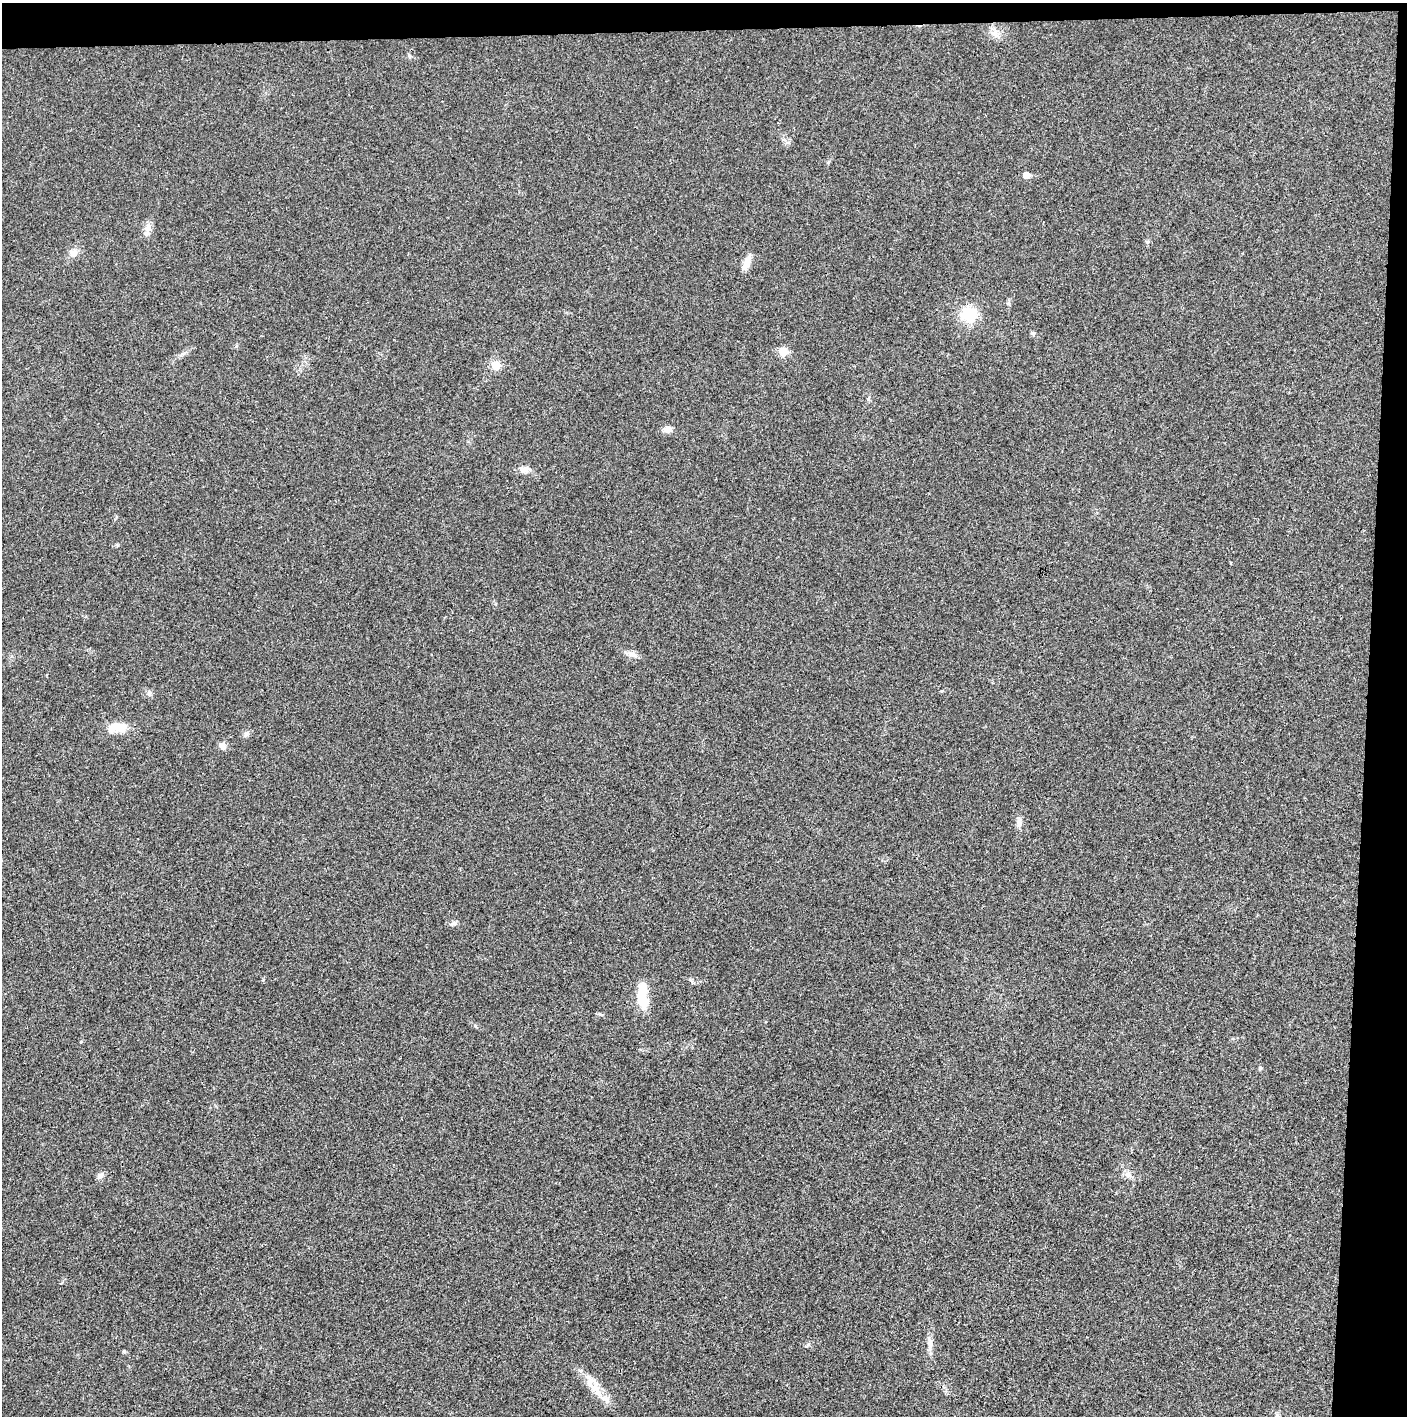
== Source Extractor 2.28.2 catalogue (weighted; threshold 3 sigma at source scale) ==
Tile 3 of 3 x 3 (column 3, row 1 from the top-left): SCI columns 2815-4219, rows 2829-4242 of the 4220 x 4242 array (HDU 1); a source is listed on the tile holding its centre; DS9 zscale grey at full resolution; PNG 1409 x 1418 px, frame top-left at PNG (2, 3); no overlay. Shown black and unused: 5% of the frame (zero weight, under 3 of 4 exposures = <1% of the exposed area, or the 3 px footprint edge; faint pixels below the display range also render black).
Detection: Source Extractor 2.28.2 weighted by HDU 2 'WHT'; one run over the whole footprint, this tile lists its part. Background 0.0191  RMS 0.0051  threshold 0.0231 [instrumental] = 3 sigma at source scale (4.5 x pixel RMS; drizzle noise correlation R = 1.50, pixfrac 1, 0.05/0.05 arcsec/px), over >= 5 px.
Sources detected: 29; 1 inside a brighter object's white glare — not listed; the other 28 listed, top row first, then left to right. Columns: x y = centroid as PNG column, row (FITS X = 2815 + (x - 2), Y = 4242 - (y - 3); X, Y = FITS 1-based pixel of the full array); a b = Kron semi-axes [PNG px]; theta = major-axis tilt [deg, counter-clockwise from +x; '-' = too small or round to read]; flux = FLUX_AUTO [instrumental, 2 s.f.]
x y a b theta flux
995 33 11 9 -89 3.6
1026 175 5 5 - 5.3
148 228 13 8 81 3.4
1147 242 6 5 - 0.87
74 253 12 9 53 3.3
746 264 20 7 63 4.3
1008 303 6 5 - 0.99
969 314 17 15 -31 16
1033 333 6 5 - 0.86
783 351 6 5 - 16
496 365 7 7 - 9.1
668 429 11 8 -6 2.8
524 469 14 9 -4 3.5
632 654 16 6 -22 2.8
149 693 9 5 -89 1.3
118 727 27 12 5 8.6
246 734 7 6 - 1.3
222 746 9 7 -35 2.8
1019 823 12 7 82 2.4
453 923 8 6 21 1.3
642 1000 28 14 -71 9.8
1260 1068 6 5 - 0.76
100 1175 10 8 38 1.8
1128 1175 10 8 -31 2.6
929 1343 9 8 - 2.2
124 1351 4 4 - 0.56
596 1388 32 7 -65 7.2
1278 1416 8 6 -72 1.4
Isophote crosses this tile's border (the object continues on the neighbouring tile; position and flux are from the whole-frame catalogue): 1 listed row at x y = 1278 1416
Unlisted compact peaks at least as high as the median listed source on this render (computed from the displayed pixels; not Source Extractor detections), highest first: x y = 475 1026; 808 1344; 600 1014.